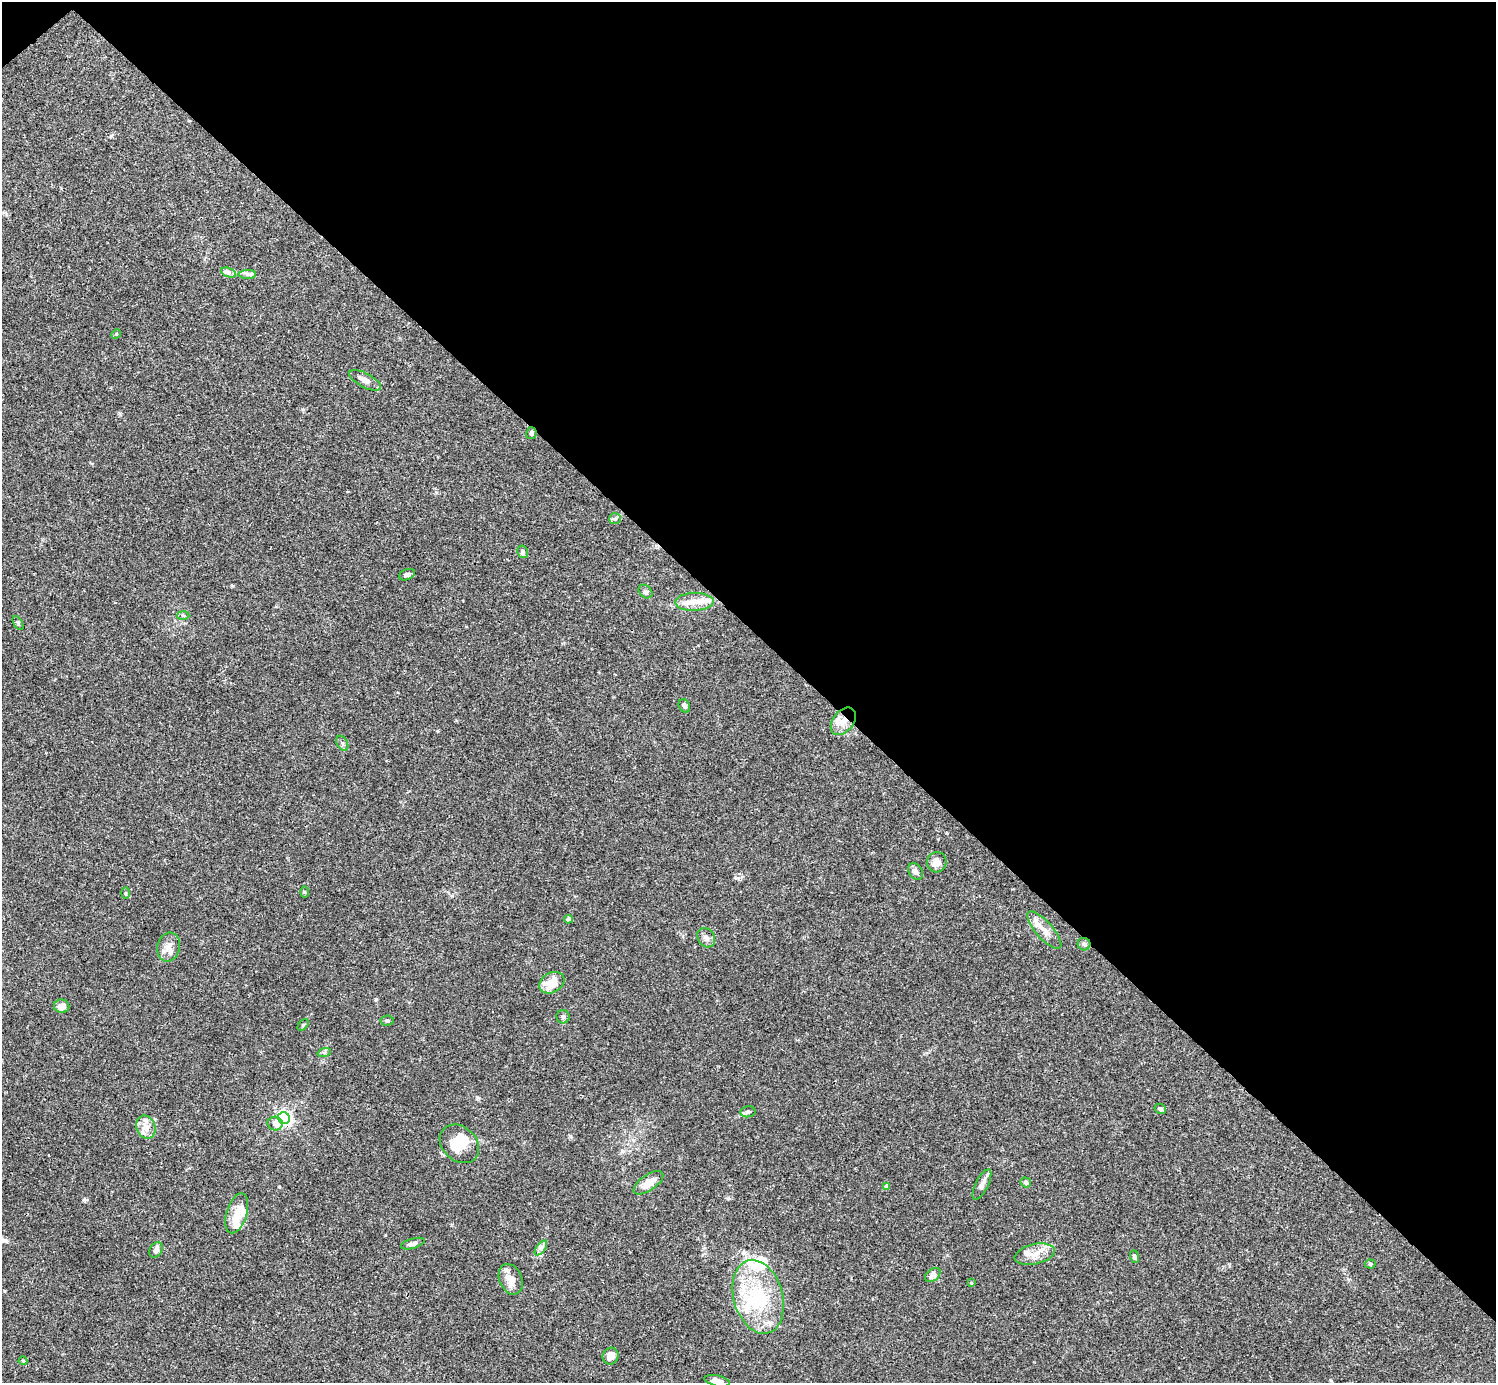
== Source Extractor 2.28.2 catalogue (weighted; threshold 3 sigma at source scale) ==
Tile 3 of 4 x 4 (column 3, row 1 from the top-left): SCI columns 2991-4484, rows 4302-5682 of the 5982 x 5981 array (HDU 1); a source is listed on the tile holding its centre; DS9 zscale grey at full resolution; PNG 1498 x 1385 px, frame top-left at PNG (2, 2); each listed source drawn as its Kron ellipse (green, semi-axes under 4 px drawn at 4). Shown black and unused: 46% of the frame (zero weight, under 3 of 4 exposures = <1% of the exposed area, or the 3 px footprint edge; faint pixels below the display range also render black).
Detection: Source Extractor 2.28.2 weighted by HDU 2 'WHT'; one run over the whole footprint, this tile lists its part. Background 0.0165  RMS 0.0022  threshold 0.00978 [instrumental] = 3 sigma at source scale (4.5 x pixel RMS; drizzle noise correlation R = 1.50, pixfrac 1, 0.05/0.05 arcsec/px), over >= 5 px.
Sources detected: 69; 5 inside a brighter object's white glare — neither listed nor drawn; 10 inside a brighter listed object's ellipse — not listed separately; the other 54 listed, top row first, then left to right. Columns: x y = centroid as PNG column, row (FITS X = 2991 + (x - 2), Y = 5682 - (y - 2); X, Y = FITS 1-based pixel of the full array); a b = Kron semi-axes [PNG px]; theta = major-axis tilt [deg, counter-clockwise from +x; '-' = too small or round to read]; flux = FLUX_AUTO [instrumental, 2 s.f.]
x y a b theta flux
229 273 8 4 -19 0.52
247 274 9 4 1 0.53
116 334 5 4 - 0.25
365 380 18 7 -28 1.4
531 433 6 5 - 0.53
615 519 6 5 - 0.4
522 552 6 5 - 0.5
407 575 8 5 21 0.62
645 592 7 6 - 0.47
694 602 19 9 2 2.3
183 615 6 4 -1 0.35
18 623 8 3 -59 0.28
684 706 7 5 -61 0.57
843 721 15 10 52 2.6
342 743 8 5 -61 0.49
937 862 10 9 - 1.7
916 872 9 6 -50 0.93
304 892 5 3 - 0.22
125 893 5 4 - 0.23
568 919 4 4 - 0.64
1044 930 24 8 -48 2.3
706 938 10 8 -54 0.99
1084 944 6 6 - 0.45
169 947 14 11 77 1.8
552 983 13 10 30 3.9
62 1006 7 7 - 1.7
563 1017 6 6 - 0.63
387 1021 7 5 6 0.46
303 1025 7 4 46 0.3
324 1053 7 4 18 0.38
1160 1109 6 4 -30 0.5
748 1112 8 5 11 0.45
284 1118 6 6 - 54
275 1123 7 7 - 1.5
146 1127 12 9 -67 1.6
459 1144 22 17 -42 4.3
1026 1182 5 4 - 0.57
648 1183 17 8 35 2.6
982 1184 17 6 63 1.3
887 1186 4 4 - 1.1
237 1213 21 10 73 2.9
413 1244 12 5 17 0.72
541 1248 8 4 54 0.62
156 1250 8 6 62 0.98
1035 1254 20 10 13 2.6
1134 1257 6 4 -69 0.52
1370 1264 5 4 - 0.32
933 1275 9 6 40 1.2
511 1279 16 11 -67 2.6
971 1283 4 3 - 0.23
758 1297 37 24 -74 14
611 1356 9 7 66 1.7
23 1361 4 4 - 0.19
717 1381 13 5 -12 1.4
Overlapping masked pixels (flux is a lower limit): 2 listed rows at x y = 531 433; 843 721
Isophote crosses this tile's border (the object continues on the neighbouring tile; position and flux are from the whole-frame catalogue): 1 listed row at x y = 717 1381
Unlisted compact peaks at least as high as the median listed source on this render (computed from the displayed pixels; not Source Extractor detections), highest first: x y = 736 878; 84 1199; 111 136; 376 999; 570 1136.